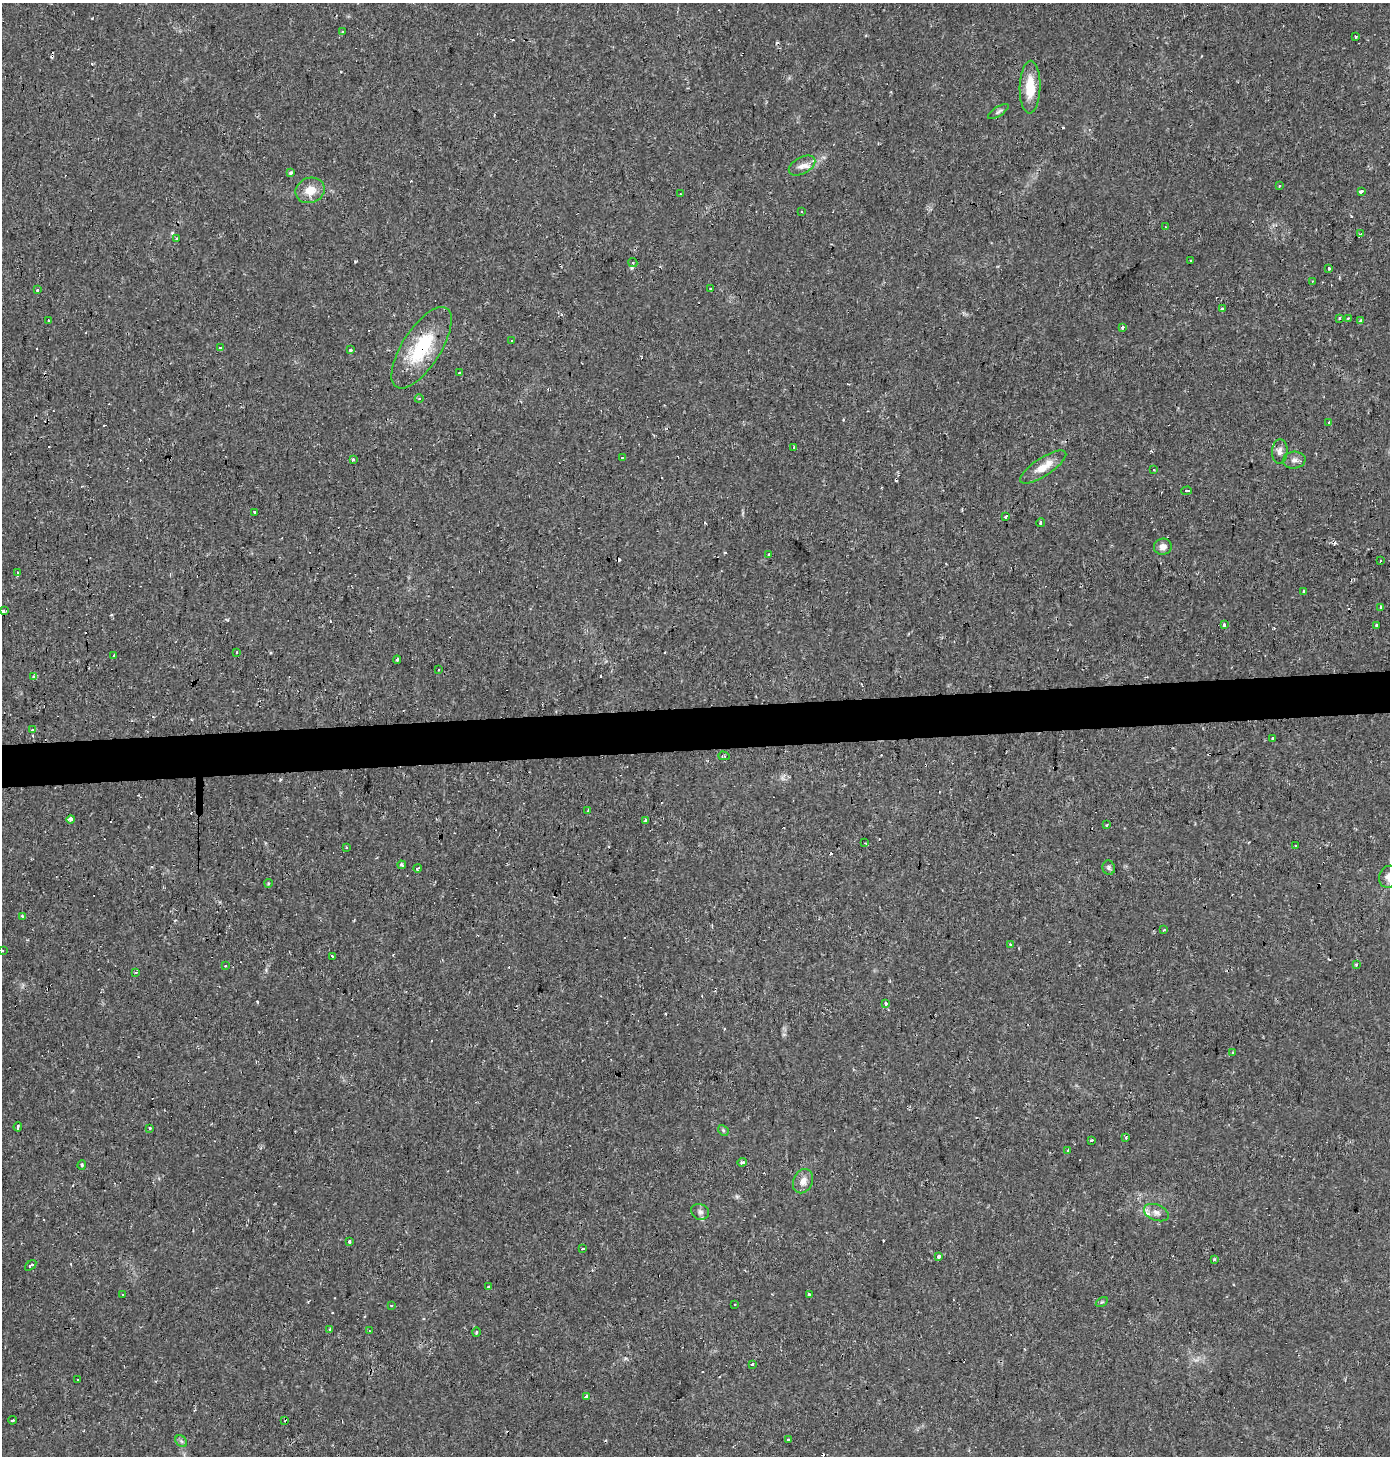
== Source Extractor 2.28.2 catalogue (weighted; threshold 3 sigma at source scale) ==
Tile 5 of 3 x 3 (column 2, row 2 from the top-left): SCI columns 1395-2782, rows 1487-2940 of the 4170 x 4428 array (HDU 1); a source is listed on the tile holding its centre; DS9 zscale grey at full resolution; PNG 1392 x 1458 px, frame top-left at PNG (2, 3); each listed source drawn as its Kron ellipse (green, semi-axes under 4 px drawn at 4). Shown black and unused: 3% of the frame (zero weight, under 2 of 3 exposures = <1% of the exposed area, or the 3 px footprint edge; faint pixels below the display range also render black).
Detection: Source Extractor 2.28.2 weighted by HDU 2 'WHT'; one run over the whole footprint, this tile lists its part. Background 0.0306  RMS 0.0027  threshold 0.0123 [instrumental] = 3 sigma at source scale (4.5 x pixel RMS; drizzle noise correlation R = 1.50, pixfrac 1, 0.0396/0.0396 arcsec/px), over >= 5 px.
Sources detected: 178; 63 cosmic-ray / hot-pixel residue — neither listed nor drawn; the other 115 listed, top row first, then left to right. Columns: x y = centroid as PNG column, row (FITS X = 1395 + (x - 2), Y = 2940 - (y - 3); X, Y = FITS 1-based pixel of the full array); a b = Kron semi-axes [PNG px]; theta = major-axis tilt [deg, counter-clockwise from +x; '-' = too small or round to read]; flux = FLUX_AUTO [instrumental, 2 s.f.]
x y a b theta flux
343 32 3 3 - 0.57
1355 37 3 2 - 0.24
1030 87 26 10 88 7.1
998 112 12 4 33 0.74
802 166 14 8 29 1.9
291 173 4 3 - 0.59
1280 186 3 3 - 1.2
310 190 15 12 20 3.8
1362 191 4 3 - 4.2
680 194 3 3 - 0.36
801 211 3 2 - 0.28
1165 227 3 3 - 0.23
1361 234 3 2 - 0.22
176 239 3 3 - 0.4
1190 260 3 3 - 0.37
633 263 4 4 - 0.39
1328 268 3 3 - 1.2
1312 281 3 3 - 0.26
711 289 3 3 - 6.5
38 290 3 3 - 1
1222 309 3 3 - 3.6
1339 318 3 3 - 0.62
1348 318 3 3 - 0.28
1360 320 3 3 - 0.7
48 321 3 3 - 1.1
1122 327 3 3 - 0.84
511 341 2 2 - 0.24
221 348 3 3 - 1
422 348 47 19 57 17
351 350 3 3 - 0.84
460 373 3 3 - 0.8
419 399 4 3 - 0.26
1329 422 3 3 - 0.59
793 447 3 2 - 0.29
1280 451 12 7 87 1.3
622 457 3 2 - 0.24
353 459 3 3 - 0.51
1294 460 11 8 4 1.3
1043 467 27 9 33 4.2
1154 470 3 2 - 0.32
1187 491 5 3 - 1.1
254 512 3 3 - 2
1006 517 3 3 - 1.4
1041 523 4 3 - 1.4
1163 547 9 8 - 1.6
769 555 3 3 - 2.2
1380 561 3 2 - 0.26
17 572 3 2 - 0.23
1304 591 4 3 - 0.42
1381 607 3 3 - 1.8
4 611 3 3 - 4.1
1224 625 3 3 - 1.1
1376 625 3 3 - 0.77
237 652 3 2 - 0.3
114 655 3 2 - 0.5
397 660 4 3 - 0.51
438 670 3 2 - 0.36
33 676 4 3 - 1.2
33 729 3 3 - 1.8
1273 738 3 3 - 0.65
724 756 6 3 -15 0.44
588 810 3 2 - 0.45
70 819 4 4 - 2.3
645 821 3 3 - 0.62
1107 825 3 3 - 0.25
864 843 4 3 - 0.24
1295 846 3 3 - 0.57
346 847 3 2 - 0.32
402 865 4 3 - 0.4
418 868 4 3 - 0.55
1109 868 7 6 - 0.65
1389 877 11 10 - 1.9
268 883 4 4 - 0.33
23 916 4 3 - 1.7
1164 930 3 2 - 0.26
1010 945 3 3 - 0.42
2 950 3 2 - 0.5
332 956 3 3 - 0.64
1356 965 4 3 - 0.66
225 966 3 3 - 0.8
136 972 3 2 - 0.45
885 1004 4 3 - 1.9
1233 1052 3 2 - 0.24
18 1127 4 3 - 1.6
149 1128 3 3 - 0.58
723 1130 6 4 -47 0.4
1126 1137 3 3 - 0.47
1092 1140 3 3 - 3
1068 1150 3 2 - 0.26
742 1162 4 3 - 0.79
82 1165 5 3 - 0.49
803 1181 12 9 67 2.2
700 1212 9 7 -25 1.1
1156 1213 13 8 -22 1.7
349 1242 3 3 - 0.62
583 1249 3 2 - 1.6
939 1256 3 3 - 2.2
1214 1260 3 3 - 0.64
31 1265 6 3 37 1.2
488 1287 4 3 - 0.3
122 1294 3 2 - 0.37
809 1294 3 3 - 0.97
1102 1302 7 4 32 0.43
735 1304 2 2 - 0.27
391 1305 3 2 - 0.38
330 1329 3 3 - 0.79
369 1331 3 2 - 0.23
476 1332 5 3 - 0.28
753 1364 3 3 - 1
78 1380 3 3 - 0.95
586 1396 4 3 - 1.1
12 1420 4 2 - 0.55
285 1420 3 2 - 0.25
788 1439 3 3 - 0.44
181 1441 6 5 - 0.6
Overlapping masked pixels (flux is a lower limit): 1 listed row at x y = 422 348
Isophote crosses this tile's border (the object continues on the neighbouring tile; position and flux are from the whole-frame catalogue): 3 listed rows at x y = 4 611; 1389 877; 2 950
Unlisted compact peaks at least as high as the median listed source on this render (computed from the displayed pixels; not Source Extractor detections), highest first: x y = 257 1002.